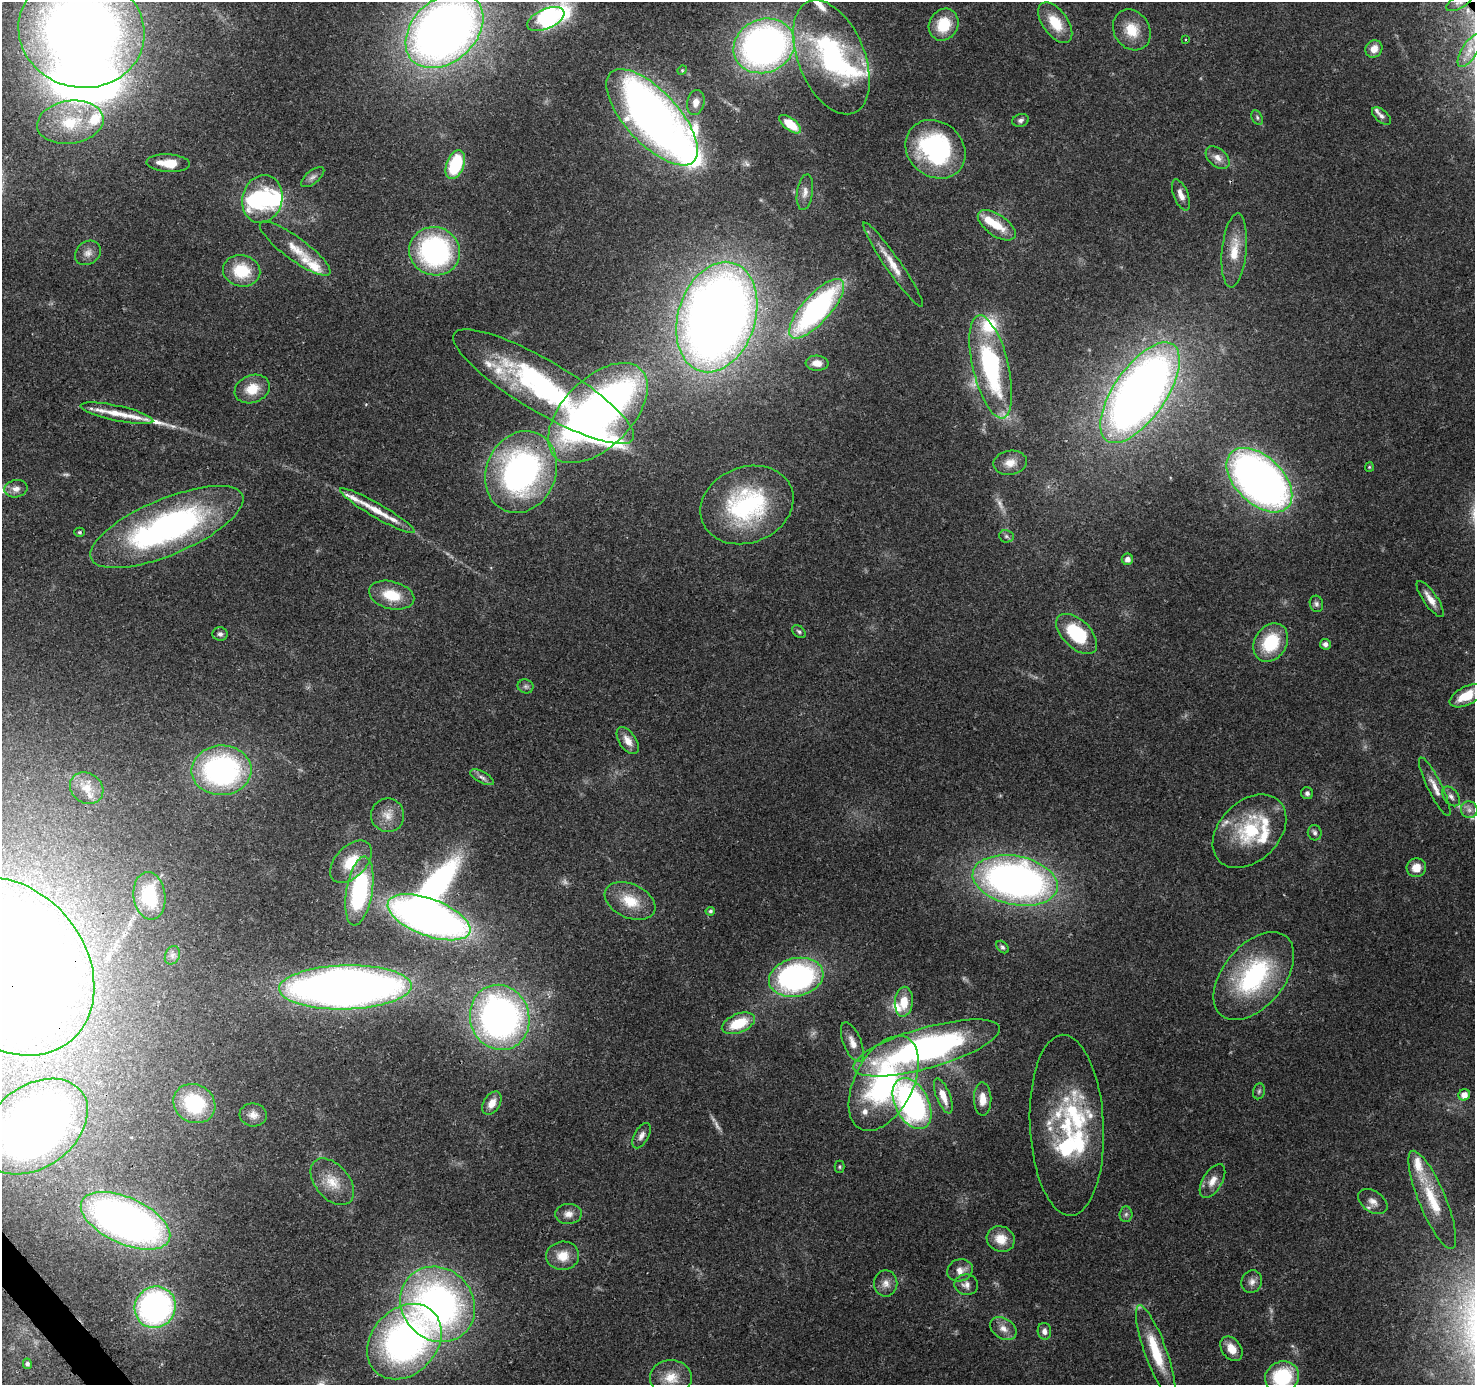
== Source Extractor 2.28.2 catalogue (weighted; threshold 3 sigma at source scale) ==
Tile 7 of 4 x 4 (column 3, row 2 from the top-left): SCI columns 3044-4516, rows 2976-4358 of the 6088 x 6013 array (HDU 1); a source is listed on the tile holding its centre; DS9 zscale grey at full resolution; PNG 1477 x 1387 px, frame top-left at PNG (2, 2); each listed source drawn as its Kron ellipse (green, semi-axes under 4 px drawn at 4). Shown black and unused: <1% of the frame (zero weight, under 3 of 4 exposures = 7% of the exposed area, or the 3 px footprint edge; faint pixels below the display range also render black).
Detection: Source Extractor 2.28.2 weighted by HDU 2 'WHT'; one run over the whole footprint, this tile lists its part. Background 0.0987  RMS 0.0038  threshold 0.0171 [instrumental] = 3 sigma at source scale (4.5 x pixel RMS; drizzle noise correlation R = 1.50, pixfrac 1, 0.0396/0.0396 arcsec/px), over >= 5 px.
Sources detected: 173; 9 too faint to see at this stretch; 9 inside a brighter object's white glare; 1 long thin detection or spike segment (spike, bleed or trail) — neither listed nor drawn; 23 inside a brighter listed object's ellipse — not listed separately; the other 131 listed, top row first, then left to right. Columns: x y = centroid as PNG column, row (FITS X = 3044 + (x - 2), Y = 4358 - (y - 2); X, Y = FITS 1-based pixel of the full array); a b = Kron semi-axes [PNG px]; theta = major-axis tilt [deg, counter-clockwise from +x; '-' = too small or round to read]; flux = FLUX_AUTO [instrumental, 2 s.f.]
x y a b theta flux
1459 2 14 6 28 2
546 19 20 10 24 95
1055 23 23 12 -54 11
944 25 16 14 60 12
444 30 44 31 42 370
1132 30 21 17 -57 9.5
81 31 63 56 -13 450
1185 40 4 3 - 0.41
764 46 31 26 23 180
1374 49 9 8 - 3.6
1469 51 19 7 58 4.2
831 57 60 33 -68 67
682 70 5 4 - 0.44
696 102 13 8 79 3.3
1382 116 11 6 -41 1.4
652 117 61 26 -47 310
1257 118 8 5 -64 0.87
1021 120 8 6 15 1.2
70 122 33 21 8 20
790 124 13 6 -37 8.7
935 149 32 27 -41 58
1218 158 14 9 -42 3.2
168 163 22 8 -3 8.3
455 165 15 8 69 26
313 177 14 6 39 1.6
805 192 18 8 81 2.5
1181 195 16 7 -68 3.3
262 199 24 20 74 31
997 225 22 10 -34 8.8
295 249 43 11 -36 8.2
1234 250 37 12 84 10
435 251 25 24 - 72
88 253 14 11 35 2.9
893 265 51 7 -55 7.4
242 271 19 15 -12 15
817 309 38 14 48 85
717 317 56 38 72 570
817 363 11 7 -4 3.2
991 367 53 18 -76 60
543 387 104 25 -31 93
252 389 18 13 21 8.1
1140 393 58 26 55 420
117 413 37 7 -12 6.8
598 413 61 34 45 320
1010 463 17 12 9 4.3
1369 467 5 4 - 0.44
521 472 42 34 67 120
1259 480 39 23 -44 240
16 489 12 8 9 2.7
747 505 48 38 22 55
377 511 43 7 -30 8.4
167 527 82 28 23 120
80 532 5 4 - 0.62
1006 536 7 6 - 0.96
1127 559 5 5 - 1.9
392 595 23 13 -14 12
1430 599 21 7 -55 4.1
1316 604 8 6 -75 1.1
799 632 8 5 -40 0.83
220 634 8 7 - 1.2
1077 634 25 14 -44 25
1271 643 20 16 57 19
1325 644 5 5 - 1.5
526 686 8 7 - 1
1467 696 18 9 26 11
628 741 15 8 -56 3.8
221 770 30 25 1 89
482 777 13 5 -28 1.7
1435 787 32 7 -64 4.4
87 788 17 15 -36 6.3
1307 793 6 6 - 1.2
1451 796 11 7 -51 1.8
1469 810 8 8 - 2
388 815 17 16 - 5.2
1249 831 42 30 45 28
1315 833 8 6 -72 1.1
351 862 25 15 47 11
1416 868 10 9 - 5.3
1015 880 43 24 -11 210
359 891 35 13 80 51
149 896 24 16 -83 20
630 901 27 17 -24 11
710 911 5 4 - 0.72
429 917 44 18 -20 260
1002 947 7 5 -43 0.97
172 955 9 7 65 1.6
7 966 98 77 -48 1100
1254 976 51 30 50 51
796 977 27 19 13 95
345 987 66 22 1 420
904 1002 15 9 85 6.9
500 1017 33 29 -72 170
738 1023 17 9 22 14
852 1042 21 9 -68 3.8
927 1048 76 20 16 140
884 1083 51 29 63 79
1259 1091 8 6 74 0.86
1464 1095 6 5 - 3.4
943 1096 18 7 -69 5.4
983 1099 17 8 -89 4.6
492 1103 13 8 59 3.9
194 1104 22 19 -31 24
912 1104 27 16 -62 97
253 1115 13 11 -7 3.2
1067 1125 90 37 -87 46
35 1127 59 41 36 340
641 1136 14 7 61 2
839 1167 6 5 - 0.6
1212 1181 19 9 59 4.1
332 1182 27 17 -49 9
1432 1200 53 13 -67 16
1373 1202 16 10 -34 3.2
568 1214 13 10 4 3
1126 1214 8 6 87 1.1
125 1221 48 23 -24 240
1001 1239 14 12 -27 6.4
563 1256 16 14 5 6.7
960 1270 13 11 19 3.5
1252 1282 11 10 - 2.3
886 1283 13 11 -90 3.1
966 1285 12 10 -10 2.5
438 1304 39 35 -49 160
155 1307 21 20 - 110
1003 1329 14 10 -33 3.4
1044 1331 8 7 - 1.9
404 1342 42 32 47 140
1231 1349 14 9 -53 5.1
1156 1352 49 11 -70 16
27 1364 5 4 - 0.76
671 1377 21 17 -1 8
1282 1377 17 15 22 26
Overlapping masked pixels (flux is a lower limit): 6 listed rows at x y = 1459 2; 817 309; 521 472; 747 505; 7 966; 35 1127
Isophote crosses this tile's border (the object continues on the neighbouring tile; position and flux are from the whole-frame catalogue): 8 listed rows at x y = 1459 2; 546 19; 444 30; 81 31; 1467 696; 7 966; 35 1127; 1282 1377